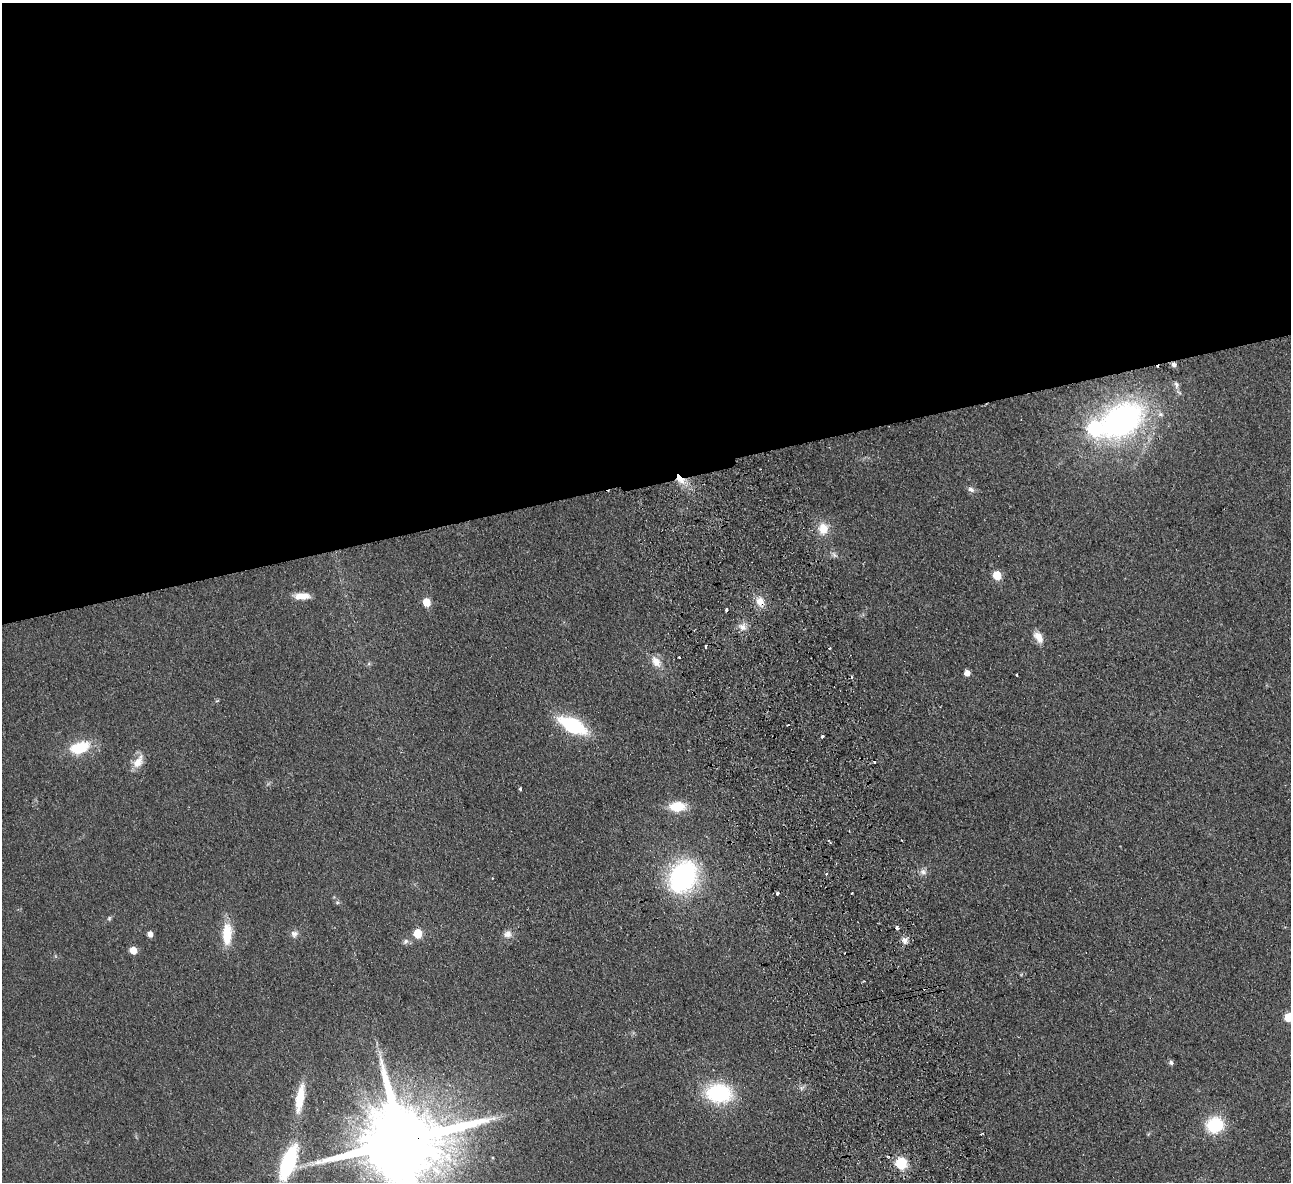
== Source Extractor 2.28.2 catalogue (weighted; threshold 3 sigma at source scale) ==
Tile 2 of 4 x 4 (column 2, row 1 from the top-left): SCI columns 1344-2632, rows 3827-5006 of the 5266 x 5170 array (HDU 1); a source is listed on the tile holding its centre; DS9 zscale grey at full resolution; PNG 1293 x 1184 px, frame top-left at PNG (2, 3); no overlay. Shown black and unused: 41% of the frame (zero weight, under 2 of 3 exposures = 3% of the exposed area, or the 3 px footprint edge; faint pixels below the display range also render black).
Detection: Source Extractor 2.28.2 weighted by HDU 2 'WHT'; one run over the whole footprint, this tile lists its part. Background 0.0851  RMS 0.0094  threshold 0.0421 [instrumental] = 3 sigma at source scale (4.5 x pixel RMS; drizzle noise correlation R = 1.50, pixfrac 1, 0.05/0.05 arcsec/px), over >= 5 px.
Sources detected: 57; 4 cosmic-ray / hot-pixel residue — not listed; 1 inside a brighter listed object's ellipse — not listed separately; the other 52 listed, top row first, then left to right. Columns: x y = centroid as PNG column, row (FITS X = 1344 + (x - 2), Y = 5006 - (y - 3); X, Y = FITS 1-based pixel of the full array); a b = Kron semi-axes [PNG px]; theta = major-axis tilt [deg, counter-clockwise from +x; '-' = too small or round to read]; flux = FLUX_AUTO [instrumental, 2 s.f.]
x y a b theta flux
1174 365 5 5 - 2.5
1176 384 10 5 -80 2.6
1122 420 40 27 32 270
680 480 17 9 -41 14
971 489 10 6 -26 3.5
823 529 17 13 -87 14
834 555 10 6 -46 2.8
997 575 6 5 - 35
302 596 19 8 1 11
760 601 12 11 - 9.8
426 602 5 5 - 25
726 610 3 3 - 2.5
742 627 12 9 -31 6.2
1038 637 15 9 -56 9.4
705 646 4 3 - 7.7
680 657 3 3 - 2.5
656 662 16 10 -55 9.8
967 673 5 5 - 6.7
1017 675 3 3 - 1.9
851 677 3 3 - 1.8
572 725 23 12 -27 83
788 725 3 2 - 1.4
822 737 3 3 - 3.5
79 747 26 14 17 31
138 762 18 10 57 11
520 789 4 3 - 1.3
677 807 18 11 1 23
830 842 5 3 - 1.2
923 872 10 9 - 4.2
826 874 4 3 - 1.4
683 877 27 22 63 160
777 893 3 3 - 3.3
337 902 6 4 -18 1.3
109 918 6 5 - 1.5
897 928 3 3 - 2.8
418 933 5 5 - 34
150 934 5 4 - 6.7
227 934 25 11 89 26
294 934 10 9 - 4
508 934 11 9 25 5.7
905 940 9 8 - 4.7
406 941 8 6 35 2.8
133 950 5 5 - 16
1289 1017 5 5 - 34
1171 1062 5 5 - 2.8
719 1093 25 18 -6 79
300 1098 34 9 81 25
1215 1125 16 15 - 43
402 1141 26 21 12 18000
493 1158 4 3 - 0.86
288 1163 30 12 70 96
901 1163 6 6 - 99
Overlapping masked pixels (flux is a lower limit): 5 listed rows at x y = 1174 365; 1122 420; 680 480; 760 601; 402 1141
Isophote crosses this tile's border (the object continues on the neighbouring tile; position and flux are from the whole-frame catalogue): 2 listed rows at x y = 1289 1017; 402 1141